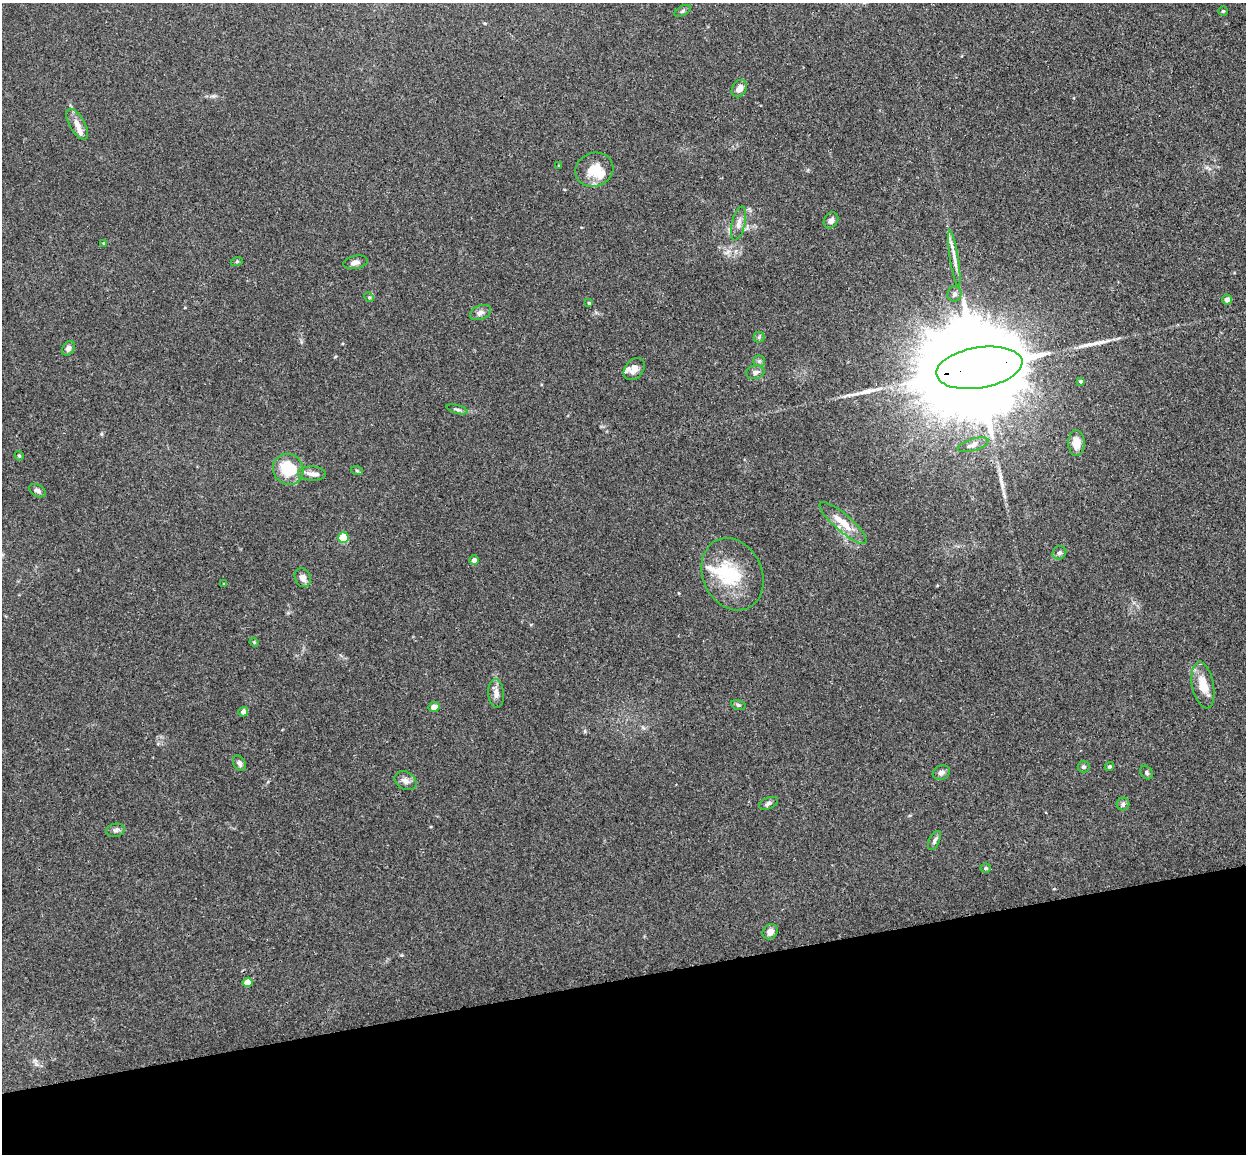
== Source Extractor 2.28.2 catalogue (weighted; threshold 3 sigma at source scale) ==
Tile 14 of 4 x 4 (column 2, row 4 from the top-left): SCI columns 1301-2544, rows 153-1304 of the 5086 x 5029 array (HDU 1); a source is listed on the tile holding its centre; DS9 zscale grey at full resolution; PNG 1248 x 1156 px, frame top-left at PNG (2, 3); each listed source drawn as its Kron ellipse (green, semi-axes under 4 px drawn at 4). Shown black and unused: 15% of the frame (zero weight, under 3 of 4 exposures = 5% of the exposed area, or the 3 px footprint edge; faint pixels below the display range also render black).
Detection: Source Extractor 2.28.2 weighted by HDU 2 'WHT'; one run over the whole footprint, this tile lists its part. Background 0.0387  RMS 0.0042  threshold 0.0191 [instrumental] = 3 sigma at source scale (4.5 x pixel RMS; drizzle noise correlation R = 1.50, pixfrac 1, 0.05/0.05 arcsec/px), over >= 5 px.
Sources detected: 65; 1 inside a brighter object's white glare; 1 long thin detection or spike segment (spike, bleed or trail) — neither listed nor drawn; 5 inside a brighter listed object's ellipse — not listed separately; the other 58 listed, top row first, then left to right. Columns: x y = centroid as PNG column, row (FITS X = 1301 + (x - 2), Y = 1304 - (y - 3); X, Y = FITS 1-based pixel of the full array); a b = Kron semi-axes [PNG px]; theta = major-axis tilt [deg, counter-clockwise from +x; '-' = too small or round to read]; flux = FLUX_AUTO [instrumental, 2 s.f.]
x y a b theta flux
682 11 9 4 27 0.78
1223 11 5 5 - 0.61
739 88 9 7 56 2.9
77 124 17 7 -59 3.5
559 166 3 3 - 0.44
594 170 19 17 23 9.3
831 220 8 6 54 1.7
739 223 17 6 76 2.7
104 243 4 3 - 0.42
954 259 28 4 -81 3
237 261 6 4 19 0.58
356 262 12 6 11 1.9
954 294 7 7 - 1.2
369 297 5 4 - 0.48
1227 299 5 5 - 1.9
589 303 4 4 - 0.61
480 312 11 7 22 1.8
759 337 5 5 - 0.7
68 348 8 5 56 1.6
759 361 5 5 - 0.84
979 368 43 20 9 20000
634 369 12 9 50 2.9
755 372 9 6 12 1.6
1080 381 4 3 - 0.57
457 409 11 3 -15 0.93
1076 443 13 8 -90 4.9
973 445 16 6 17 2.1
19 456 5 4 - 0.49
288 469 16 15 - 18
357 471 6 4 -19 0.57
312 474 14 7 -2 2.4
37 491 9 5 -29 1.4
843 523 30 8 -41 7.8
343 538 5 5 - 13
1059 553 7 6 - 1.1
474 560 4 4 - 1.7
732 574 37 29 -65 21
303 578 10 8 -63 2.2
224 584 4 3 - 0.35
254 642 5 4 - 0.48
1203 685 23 10 -79 8
496 693 14 7 -85 2.7
738 705 7 4 -15 0.72
434 707 5 5 - 3
243 712 5 4 - 2
239 763 8 6 -60 1.5
1084 767 6 6 - 0.8
1109 767 5 4 - 0.78
941 772 9 7 21 1.6
1147 772 7 5 -49 0.92
405 781 11 8 -30 2.1
768 803 10 5 23 1.2
1123 804 6 6 - 0.91
116 830 9 6 9 1.4
934 841 10 5 64 1.1
986 868 5 4 - 0.72
770 932 8 7 - 2.6
247 982 5 4 - 6
Overlapping masked pixels (flux is a lower limit): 1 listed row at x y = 979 368